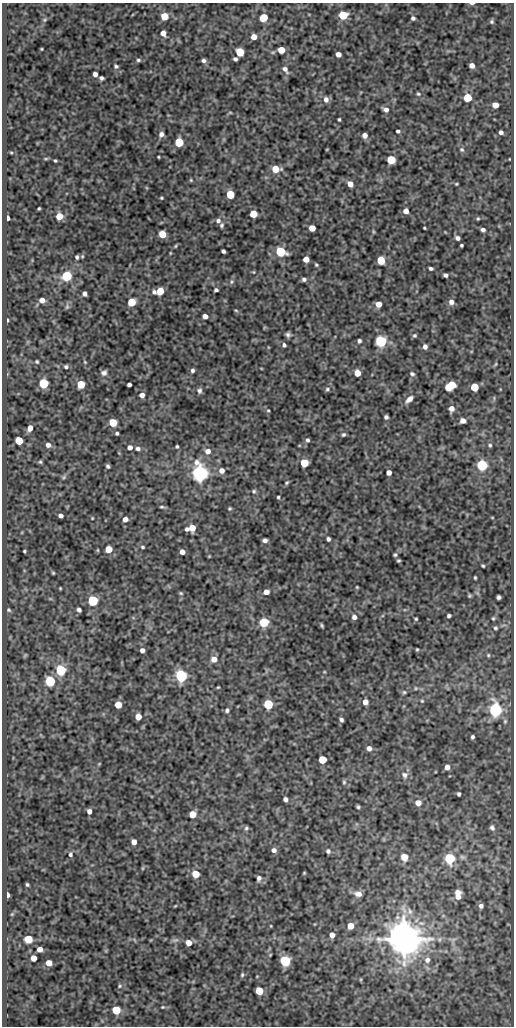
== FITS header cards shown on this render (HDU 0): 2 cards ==
NAXIS1  =                  512
NAXIS2  =                 1024

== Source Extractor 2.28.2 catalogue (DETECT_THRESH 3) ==
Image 512 x 1024 px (HDU 0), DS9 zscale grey, 1 PNG px = 1 image px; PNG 516 x 1028 px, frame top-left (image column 1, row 1024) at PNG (2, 3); no overlay
Background 76.8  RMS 0.5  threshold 1.49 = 3 sigma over >= 5 px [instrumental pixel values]
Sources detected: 243; all 243 listed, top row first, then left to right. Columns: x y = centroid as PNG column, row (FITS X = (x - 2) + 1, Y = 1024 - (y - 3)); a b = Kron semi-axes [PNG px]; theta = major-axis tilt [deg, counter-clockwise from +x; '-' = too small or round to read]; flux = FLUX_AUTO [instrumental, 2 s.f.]
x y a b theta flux
472 3 6 2 1 60
343 15 5 5 - 1500
164 16 5 5 - 810
264 17 5 5 - 890
413 18 4 4 - 76
44 20 6 4 71 47
491 22 5 5 - 55
163 33 6 5 - 180
254 37 5 4 - 280
42 49 3 2 - 27
281 50 5 5 - 540
240 52 5 5 - 1400
338 54 5 4 - 180
235 59 4 4 - 75
138 60 6 5 - 62
203 61 5 5 - 80
472 65 5 4 - 160
116 66 6 5 - 63
285 69 10 6 -54 140
95 74 4 4 - 140
101 78 4 4 - 76
418 94 5 4 - 47
467 98 5 5 - 1200
326 99 7 6 - 150
495 105 5 5 - 310
386 110 7 5 -21 130
230 112 5 3 - 33
339 119 3 3 - 42
398 131 4 3 - 63
501 132 4 4 - 94
161 134 7 6 - 120
365 135 5 5 - 190
179 142 5 5 - 1900
327 149 3 2 - 19
462 150 7 6 - 68
11 152 5 3 - 29
158 157 3 2 - 30
46 159 6 4 1 36
391 160 5 5 - 1400
55 161 3 2 - 35
276 169 6 5 - 720
191 180 4 4 - 35
350 184 5 4 - 250
456 184 4 4 - 33
230 194 5 5 - 1300
161 198 3 3 - 37
39 208 3 2 - 38
406 211 5 5 - 190
253 214 5 5 - 900
59 216 5 5 - 560
7 218 4 3 - 200
478 219 4 4 - 37
218 221 6 6 - 100
222 225 6 5 - 66
312 228 5 5 - 400
424 228 3 2 - 31
483 230 5 4 - 84
373 231 6 3 -72 33
162 234 5 5 - 750
458 238 5 4 - 100
461 245 3 3 - 43
176 246 5 3 - 31
223 251 4 3 - 77
281 252 6 5 - 2600
170 253 5 3 - 27
77 257 6 4 -83 63
306 259 5 5 - 320
381 260 5 5 - 1200
316 265 4 3 - 41
431 268 4 3 - 66
253 272 4 4 - 29
445 275 4 4 - 84
67 276 5 5 - 3600
304 279 4 4 - 77
231 282 6 5 - 57
216 290 4 3 - 71
160 291 5 5 - 880
154 292 7 5 -40 78
84 294 4 4 - 100
42 300 5 4 - 220
131 302 5 5 - 1200
451 302 6 6 - 150
378 304 5 5 - 320
67 307 7 5 69 68
236 310 5 3 - 33
205 316 5 4 - 200
7 320 3 2 - 35
288 334 5 5 - 87
414 335 5 5 - 52
359 341 4 3 - 71
381 341 5 5 - 5300
284 345 5 4 - 69
425 347 5 4 - 130
37 362 4 3 - 44
85 362 4 3 - 30
496 364 6 4 87 36
66 367 4 4 - 58
192 370 5 4 - 76
104 373 7 7 - 110
357 373 5 5 - 460
412 374 6 4 -20 64
44 383 5 5 - 2500
81 384 5 5 - 1100
129 385 4 3 - 86
450 386 9 5 35 1400
474 387 5 5 - 1100
327 389 5 5 - 62
199 391 7 6 - 89
142 395 5 5 - 190
409 399 11 6 44 170
451 409 6 5 - 170
268 410 4 3 - 34
386 417 4 4 - 77
463 421 5 5 - 180
113 423 5 5 - 970
30 428 5 4 - 270
117 433 3 3 - 59
343 435 5 4 - 59
307 440 5 5 - 66
19 441 5 5 - 1100
48 445 6 5 - 130
490 445 5 4 - 46
177 446 3 3 - 46
130 447 5 5 - 150
138 448 6 5 - 92
208 451 7 6 - 210
40 462 5 4 - 42
304 463 5 5 - 1300
482 465 6 5 - 3800
108 466 4 3 - 61
222 471 6 6 - 180
389 472 4 4 - 200
199 473 7 6 - 15000
64 477 6 5 - 49
287 483 6 4 39 49
254 491 6 5 - 58
278 497 3 3 - 45
162 507 6 4 -3 50
230 508 4 4 - 40
60 516 4 4 - 110
492 517 4 3 - 23
92 518 3 2 - 26
125 519 5 5 - 170
191 528 8 5 14 510
328 539 4 4 - 86
265 540 5 4 - 110
143 547 4 3 - 44
108 549 5 5 - 600
24 551 3 3 - 38
182 552 5 4 - 200
395 555 5 4 - 50
209 556 3 3 - 26
399 561 3 3 - 43
483 566 3 3 - 39
53 573 3 3 - 32
475 578 4 3 - 39
357 587 3 3 - 28
60 588 3 3 - 28
266 592 6 5 - 210
181 593 5 4 - 39
469 596 4 4 - 45
499 597 4 4 - 75
93 600 5 5 - 3300
9 610 6 4 -34 49
79 610 5 4 - 110
449 616 4 3 - 70
354 617 6 5 - 130
493 618 5 4 - 43
416 619 3 3 - 38
264 622 5 5 - 1600
322 625 4 3 - 42
495 628 5 5 - 58
417 649 3 3 - 37
142 650 4 4 - 120
25 655 6 4 45 37
488 655 5 4 - 43
214 659 5 5 - 320
61 670 5 5 - 3100
324 672 5 3 - 26
181 676 6 5 - 6400
50 681 6 5 - 2800
218 687 3 3 - 30
416 688 5 4 - 36
404 692 5 5 - 48
422 701 5 4 - 37
365 702 5 4 - 240
268 704 5 5 - 2600
118 705 5 5 - 550
227 710 5 5 - 74
495 710 6 6 - 7900
138 717 5 5 - 300
341 720 4 3 - 81
472 737 4 3 - 59
369 748 5 5 - 170
322 759 5 5 - 1100
99 764 4 3 - 29
447 767 4 4 - 180
405 775 9 8 - 150
344 782 7 5 -90 56
459 794 4 3 - 64
285 799 4 4 - 110
418 803 6 6 - 220
358 807 4 3 - 53
89 811 5 4 - 150
193 814 5 5 - 550
246 828 6 5 - 64
492 828 6 5 - 83
134 842 5 4 - 200
274 850 5 5 - 130
328 851 5 5 - 83
70 854 6 5 - 69
404 857 6 6 - 420
449 858 6 5 - 3900
143 868 6 4 71 34
304 873 4 3 - 30
196 874 5 5 - 680
259 878 7 6 - 110
27 885 4 3 - 48
457 892 6 4 0 150
358 894 9 6 -9 190
7 895 4 3 - 160
458 896 8 7 - 220
175 906 5 3 - 27
481 906 5 4 - 96
12 914 5 4 - 34
271 926 4 3 - 25
350 926 5 5 - 450
332 935 5 4 - 200
28 939 5 5 - 980
404 939 9 8 - 110000
439 939 7 5 83 65
175 940 11 4 17 75
189 943 5 5 - 280
40 949 4 4 - 240
34 958 5 4 - 310
427 960 8 7 - 150
285 961 5 5 - 4000
49 963 5 5 - 320
242 975 6 4 75 51
120 986 5 5 - 53
259 991 5 5 - 950
163 1007 5 4 - 34
116 1010 5 5 - 1500
At the frame edge (FLAGS 8, measured only in part): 1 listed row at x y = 472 3